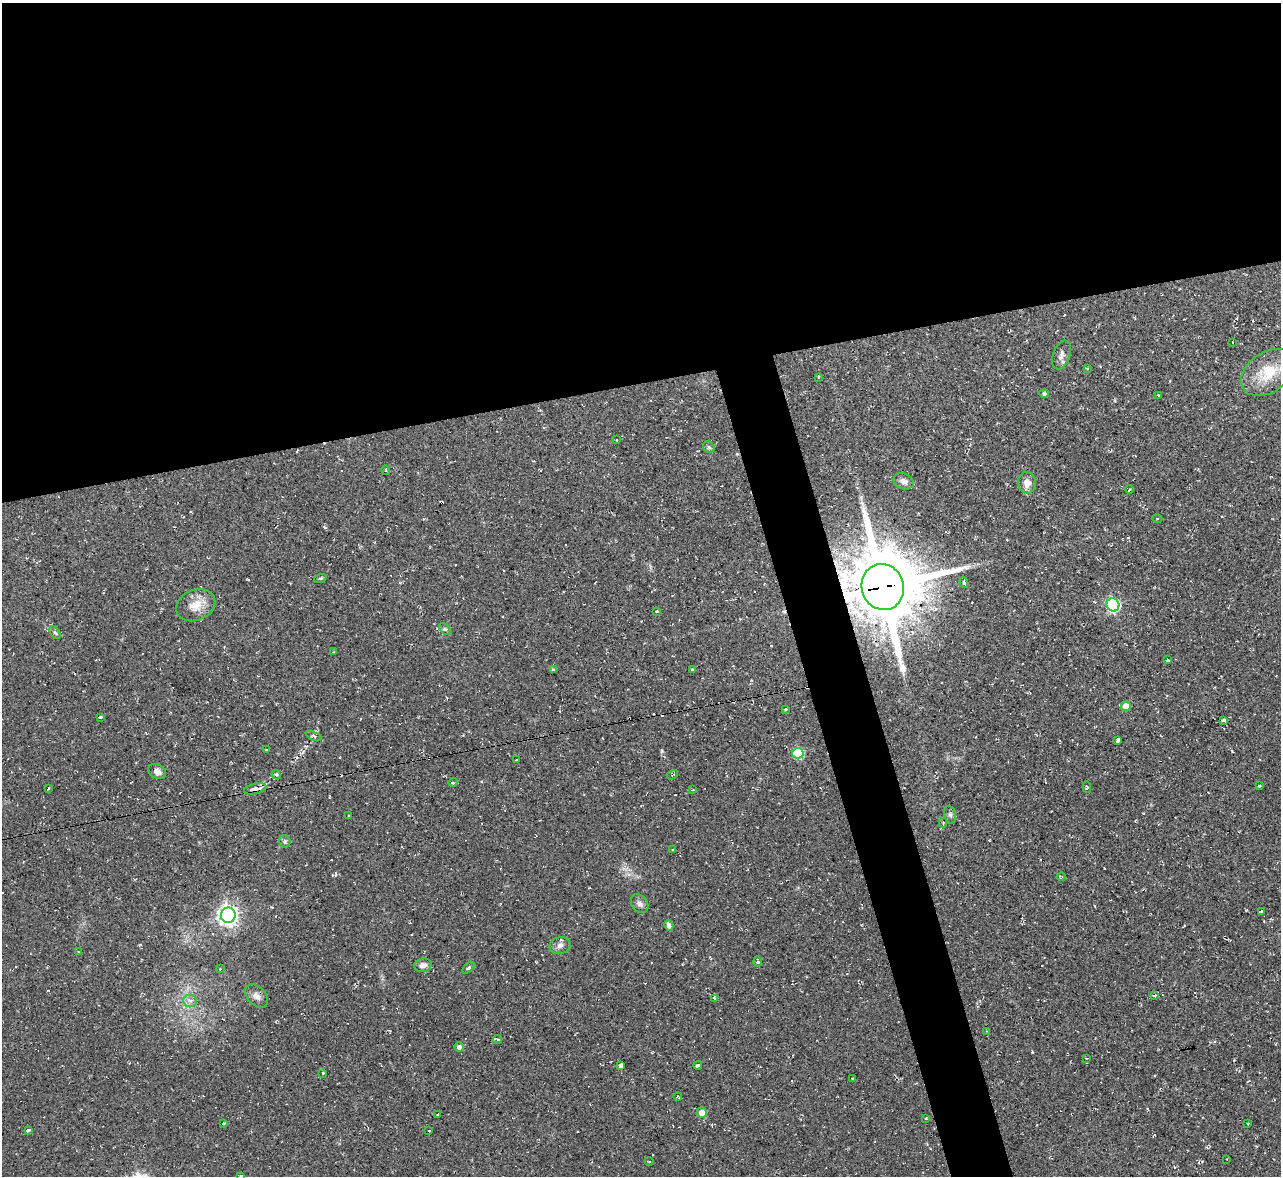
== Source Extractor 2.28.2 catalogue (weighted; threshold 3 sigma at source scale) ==
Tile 2 of 4 x 4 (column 2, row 1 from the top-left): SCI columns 1280-2558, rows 3665-4838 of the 5116 x 5098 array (HDU 1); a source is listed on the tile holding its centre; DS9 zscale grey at full resolution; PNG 1283 x 1178 px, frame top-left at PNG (2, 3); each listed source drawn as its Kron ellipse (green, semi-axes under 4 px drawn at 4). Shown black and unused: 36% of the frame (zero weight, under 2 of 3 exposures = <1% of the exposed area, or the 3 px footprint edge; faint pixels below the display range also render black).
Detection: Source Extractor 2.28.2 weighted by HDU 2 'WHT'; one run over the whole footprint, this tile lists its part. Background 0.0913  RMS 0.01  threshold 0.0458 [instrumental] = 3 sigma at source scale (4.5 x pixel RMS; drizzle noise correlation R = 1.50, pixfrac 1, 0.05/0.05 arcsec/px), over >= 5 px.
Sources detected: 92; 9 cosmic-ray / hot-pixel residue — neither listed nor drawn; the other 83 listed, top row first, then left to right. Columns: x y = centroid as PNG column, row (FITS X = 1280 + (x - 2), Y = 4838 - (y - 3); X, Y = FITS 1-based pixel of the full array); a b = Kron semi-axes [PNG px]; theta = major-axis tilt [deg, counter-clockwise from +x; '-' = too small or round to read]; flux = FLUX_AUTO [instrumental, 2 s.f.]
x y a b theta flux
1233 342 3 2 - 0.73
1061 355 15 8 70 5.2
1087 369 4 2 - 0.87
1268 372 30 20 34 34
818 377 3 3 - 1.2
1044 394 5 4 - 2.4
1158 395 3 2 - 0.6
617 440 3 2 - 0.58
709 447 6 5 - 1.8
386 470 4 3 - 1
904 481 10 7 -23 5.9
1027 483 11 9 -86 7.7
1130 489 4 3 - 0.84
1157 518 5 3 - 0.86
320 578 6 4 18 1.4
964 582 5 4 - 1.4
883 587 23 21 -74 11000
196 605 20 15 23 16
1113 605 7 6 - 180
656 611 3 2 - 3.3
445 629 7 4 -44 1.9
55 633 7 4 -52 1.8
334 652 3 2 - 0.81
1168 660 4 3 - 0.89
692 669 3 3 - 8.5
553 670 4 3 - 1.8
1126 706 5 5 - 14
786 709 3 3 - 2.7
100 717 4 3 - 1.4
1224 720 4 3 - 14
313 736 8 3 -23 1.6
1118 740 4 3 - 7
266 749 3 2 - 0.8
798 753 5 5 - 64
516 760 2 2 - 0.65
157 771 9 7 -29 4.5
276 775 5 4 - 1.4
672 775 6 3 33 1.1
453 782 4 3 - 1.7
1259 786 3 2 - 1.4
1087 787 6 3 -82 1.3
48 788 4 2 - 1.2
255 789 11 5 12 5.9
693 790 3 2 - 1.1
950 815 9 6 -79 2.7
349 816 2 2 - 0.9
943 822 5 4 - 0.98
285 841 6 5 - 1.9
673 849 4 3 - 0.82
1061 877 4 3 - 0.86
640 904 10 7 -53 4.2
1261 911 4 3 - 6.7
228 915 7 7 - 550
669 925 5 4 - 4.6
560 945 10 8 13 4.1
78 951 3 2 - 0.68
758 962 5 3 - 3.2
423 965 9 7 10 5.5
468 968 7 4 44 1.6
220 969 3 2 - 0.61
1154 995 4 3 - 3.8
256 996 14 9 -47 5.6
715 998 4 3 - 34
190 1001 7 6 - 3.5
987 1031 4 3 - 1.2
497 1039 5 3 - 1.9
459 1047 5 4 - 4.4
1086 1058 3 2 - 1.5
620 1065 3 3 - 56
698 1065 4 3 - 14
323 1073 3 3 - 4.1
853 1079 3 2 - 0.73
678 1097 4 3 - 1.1
702 1113 5 5 - 11
438 1115 3 3 - 5.7
926 1118 3 3 - 1.1
223 1123 3 3 - 1.4
1248 1123 3 2 - 0.94
28 1130 4 3 - 8.2
429 1131 3 2 - 0.62
1227 1159 2 2 - 0.65
649 1161 4 3 - 0.74
240 1176 4 3 - 1.1
Overlapping masked pixels (flux is a lower limit): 2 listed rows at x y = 883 587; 255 789
Isophote crosses this tile's border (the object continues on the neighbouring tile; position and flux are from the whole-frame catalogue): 2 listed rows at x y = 1268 372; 240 1176
Unlisted compact peaks at least as high as the median listed source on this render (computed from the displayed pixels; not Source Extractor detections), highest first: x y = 662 751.